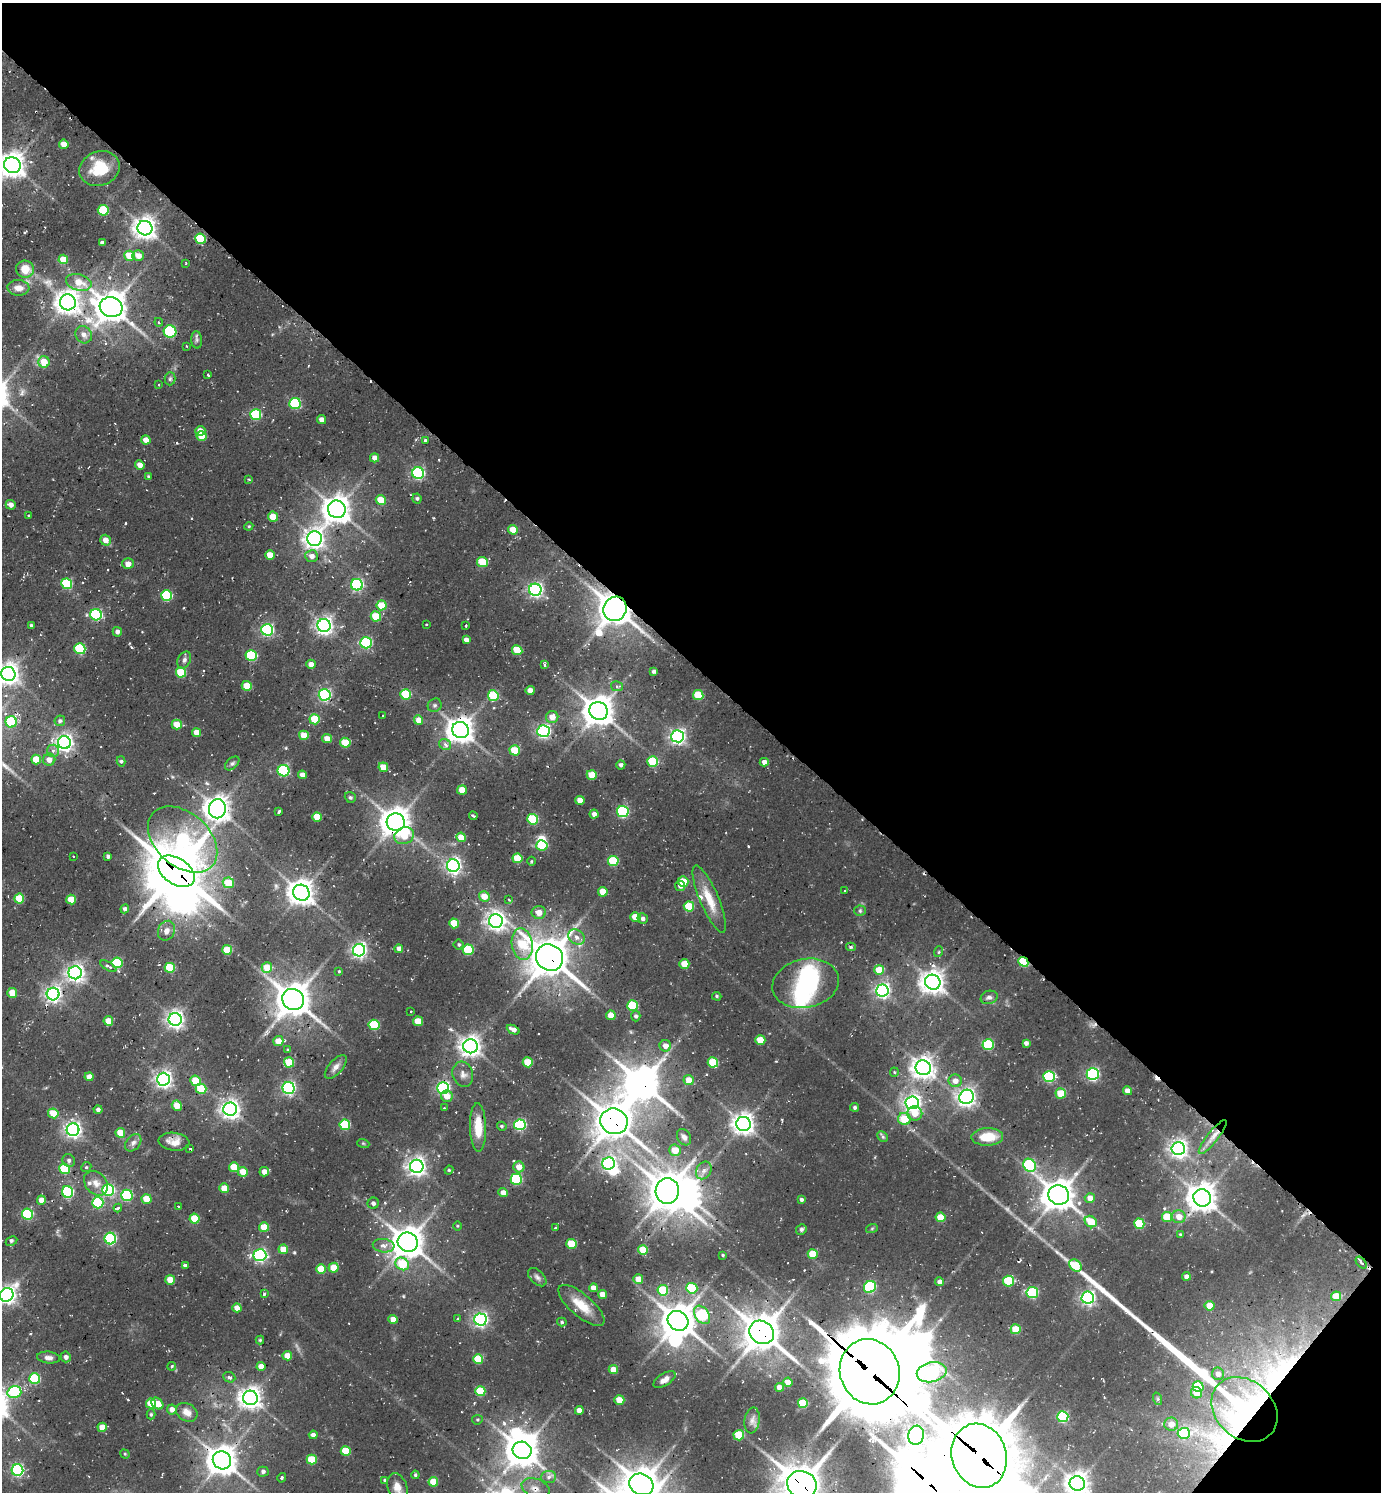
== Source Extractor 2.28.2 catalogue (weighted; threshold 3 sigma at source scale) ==
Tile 8 of 4 x 4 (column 4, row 2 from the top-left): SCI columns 4433-5811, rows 3011-4500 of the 5997 x 5989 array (HDU 1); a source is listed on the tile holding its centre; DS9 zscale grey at full resolution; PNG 1383 x 1494 px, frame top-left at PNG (2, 3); each listed source drawn as its Kron ellipse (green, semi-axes under 4 px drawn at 4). Shown black and unused: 45% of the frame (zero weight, under 2 of 3 exposures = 3% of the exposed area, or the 3 px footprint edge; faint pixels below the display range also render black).
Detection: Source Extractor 2.28.2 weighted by HDU 2 'WHT'; one run over the whole footprint, this tile lists its part. Background 0.0997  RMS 0.009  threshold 0.0407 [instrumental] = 3 sigma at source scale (4.5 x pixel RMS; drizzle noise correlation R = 1.50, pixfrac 1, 0.05/0.05 arcsec/px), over >= 5 px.
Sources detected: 422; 16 inside a brighter object's white glare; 9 cosmic-ray / hot-pixel residue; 4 long thin detections or spike segments (spike, bleed or trail) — neither listed nor drawn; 2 inside a brighter listed object's ellipse — not listed separately; the other 391 listed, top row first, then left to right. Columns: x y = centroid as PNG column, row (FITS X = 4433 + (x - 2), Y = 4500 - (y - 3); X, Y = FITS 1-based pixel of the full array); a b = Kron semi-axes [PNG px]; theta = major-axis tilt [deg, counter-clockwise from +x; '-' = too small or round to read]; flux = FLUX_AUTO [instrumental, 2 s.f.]
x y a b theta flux
64 144 5 4 - 9.7
12 165 8 8 - 930
100 169 21 17 22 26
103 210 5 5 - 44
145 228 7 7 - 680
201 239 5 5 - 43
102 243 4 3 - 2.3
130 256 5 5 - 21
138 256 6 5 - 7.7
63 259 5 4 - 17
186 263 3 3 - 0.72
25 269 9 8 - 13
79 282 13 8 -15 13
18 288 11 7 -4 7.1
68 302 8 8 - 770
111 307 11 10 - 1400
159 322 4 4 - 1.1
170 331 6 6 - 66
84 335 9 8 - 5.1
197 340 9 5 -85 2.1
186 346 3 2 - 0.77
44 362 6 5 - 14
208 375 3 3 - 1.3
170 379 6 5 - 1.7
159 385 3 2 - 0.64
295 403 6 5 - 70
256 415 5 5 - 62
322 419 5 4 - 3.9
200 431 5 5 - 7.7
202 436 5 4 - 19
146 440 4 4 - 8.7
425 441 3 3 - 4.4
375 458 4 4 - 6
140 465 5 4 - 6.3
418 473 6 5 - 130
148 476 4 3 - 0.93
249 479 3 3 - 2.3
417 498 5 4 - 1.6
381 500 5 5 - 17
11 505 5 4 - 4.1
337 509 9 8 - 990
28 515 3 2 - 0.98
273 517 5 5 - 14
249 526 4 3 - 0.88
513 530 5 4 - 14
315 539 7 7 - 490
105 540 6 5 - 8.8
270 555 5 4 - 13
312 556 6 6 - 4.8
482 562 5 5 - 26
128 564 6 5 - 5.8
67 584 5 5 - 56
357 585 6 5 - 130
535 590 6 6 - 230
167 596 6 5 - 60
382 605 5 5 - 21
615 609 12 11 - 1500
96 615 6 5 - 100
376 616 5 5 - 28
426 624 2 2 - 0.61
31 625 3 3 - 1.1
466 625 3 3 - 1.6
324 626 6 6 - 380
267 630 6 6 - 140
117 632 5 4 - 3.4
466 640 4 4 - 4.1
366 643 6 5 - 96
80 649 5 5 - 64
517 650 5 5 - 26
251 656 5 5 - 57
184 660 9 6 63 2.8
311 664 4 4 - 5.7
544 664 3 3 - 1.6
654 671 4 3 - 2.7
181 673 5 5 - 37
8 674 7 7 - 630
247 686 5 5 - 19
617 686 6 5 - 1.8
530 691 4 4 - 7.9
406 694 5 5 - 41
325 695 6 6 - 160
698 695 5 5 - 32
493 696 5 5 - 40
435 705 7 6 - 2.2
599 711 9 8 - 1300
383 715 3 2 - 1
552 717 6 6 - 8.8
315 719 5 5 - 30
418 720 5 4 - 10
60 721 5 5 - 2.1
11 722 6 5 - 45
177 724 5 4 - 13
460 730 8 8 - 960
543 731 6 6 - 190
196 733 4 4 - 10
304 735 5 4 - 15
678 736 6 6 - 280
327 739 5 4 - 7.7
64 743 6 6 - 380
345 743 5 5 - 27
445 745 6 5 - 4.1
515 750 5 5 - 24
53 751 6 6 - 2.9
36 759 5 5 - 15
49 760 6 6 - 6.4
121 761 5 4 - 1.5
653 762 5 5 - 44
764 762 4 4 - 4.7
232 763 8 5 44 2.4
621 765 4 4 - 2.4
383 767 5 4 - 14
283 771 6 5 - 86
302 775 4 4 - 5.3
592 775 5 5 - 17
462 790 5 4 - 14
350 797 6 5 - 1.5
580 800 4 4 - 8.6
217 809 9 8 - 890
279 811 4 2 - 1.2
623 811 6 5 - 97
594 814 4 4 - 3.4
473 816 4 2 - 1.3
317 817 5 4 - 16
533 819 5 5 - 50
396 822 9 9 - 1200
404 836 10 8 24 20
461 837 5 4 - 15
183 839 40 26 -41 140
542 845 5 5 - 50
73 856 2 2 - 0.86
108 856 4 4 - 2.2
517 858 5 5 - 26
531 861 4 3 - 0.98
613 861 5 5 - 44
453 866 6 6 - 290
176 871 20 13 -34 3800
683 882 5 5 - 21
228 883 6 5 - 21
680 886 5 5 - 3.4
844 890 3 2 - 0.77
603 892 5 5 - 16
301 893 8 7 - 910
484 896 5 5 - 12
19 899 5 5 - 25
71 899 5 4 - 21
709 899 36 9 -67 20
509 900 4 3 - 1
689 906 5 5 - 31
125 909 4 4 - 2.5
860 911 5 5 - 1.5
539 912 7 6 - 8.3
635 917 5 4 - 17
643 919 5 5 - 3.1
496 921 7 7 - 450
454 923 5 5 - 22
166 931 10 8 66 5.6
576 937 9 7 -34 6.1
522 944 16 10 -81 35
459 945 5 5 - 1.4
851 947 5 4 - 1.7
399 949 4 4 - 5.7
227 950 5 5 - 25
359 950 6 6 - 270
468 950 5 5 - 44
938 952 5 3 - 1.1
549 957 14 12 -36 2200
1023 962 5 4 - 49
117 963 5 5 - 53
684 964 5 5 - 16
108 966 9 4 -30 2.7
170 968 5 5 - 39
267 968 5 5 - 19
879 970 5 5 - 19
339 971 3 3 - 1.5
75 973 6 6 - 380
933 982 8 7 - 770
806 983 33 24 12 68
882 990 6 6 - 270
12 993 5 5 - 16
53 994 6 6 - 310
717 996 5 4 - 1.2
989 997 8 6 19 3.1
293 999 11 10 - 1600
632 1006 5 5 - 42
410 1011 2 2 - 0.73
611 1015 5 4 - 11
636 1016 5 5 - 1.9
175 1019 6 6 - 370
108 1021 5 4 - 13
418 1021 5 4 - 20
374 1025 5 5 - 46
513 1030 7 4 -26 4.9
760 1040 5 5 - 20
278 1041 5 5 - 10
1026 1043 4 4 - 3.1
988 1045 5 5 - 66
471 1046 7 7 - 570
665 1046 6 5 - 6.3
288 1050 4 4 - 1.3
289 1062 5 5 - 27
528 1062 5 5 - 25
713 1062 5 5 - 39
336 1067 15 7 49 5.2
923 1068 8 7 - 700
894 1072 4 4 - 1.2
463 1074 12 10 -72 5.4
1093 1074 6 6 - 150
1049 1076 6 5 - 80
89 1077 4 4 - 6.2
163 1079 6 6 - 370
689 1080 5 5 - 9.5
195 1081 5 5 - 23
955 1081 6 6 - 6.3
289 1088 6 6 - 180
443 1088 6 6 - 170
201 1089 5 5 - 28
1128 1091 4 4 - 7.7
1061 1093 5 5 - 22
447 1096 6 5 - 7.5
967 1097 7 7 - 420
912 1103 6 6 - 380
177 1106 5 5 - 12
855 1107 4 4 - 1.9
444 1108 3 2 - 0.63
230 1109 7 6 - 480
98 1110 4 4 - 2.6
53 1113 5 5 - 16
915 1113 7 7 - 11
904 1119 6 6 - 21
614 1121 14 12 -25 1900
744 1124 7 7 - 620
345 1125 5 5 - 49
520 1125 6 5 - 110
502 1126 5 4 - 1.4
478 1127 24 8 -89 18
73 1130 6 6 - 300
120 1133 5 4 - 18
684 1137 9 6 -60 4
883 1137 6 4 -45 1.7
987 1137 16 8 1 22
1213 1137 21 5 51 7.6
174 1142 15 9 -7 9.1
133 1143 10 7 50 3.9
363 1143 6 4 -19 0.95
190 1149 3 2 - 1.4
1178 1149 7 6 - 410
675 1150 6 5 - 14
69 1160 6 6 - 2.7
609 1163 6 6 - 190
1029 1165 7 6 - 87
417 1166 6 6 - 440
86 1167 5 4 - 1.2
234 1167 5 5 - 21
519 1167 5 5 - 11
64 1169 5 5 - 43
449 1170 4 4 - 0.94
704 1170 9 7 57 4.4
243 1172 5 5 - 13
264 1172 5 4 - 7
516 1179 5 5 - 68
96 1183 14 10 -48 7.3
224 1188 5 5 - 14
108 1190 6 5 - 100
667 1191 13 12 - 1800
67 1192 6 5 - 93
503 1193 4 4 - 5.8
127 1195 6 5 - 89
1059 1195 10 9 - 1400
1090 1198 5 5 - 7.4
1202 1198 9 8 - 1100
146 1199 5 5 - 18
41 1200 4 4 - 7.7
801 1200 4 4 - 1.8
98 1203 5 5 - 68
373 1203 6 5 - 2.4
178 1206 2 2 - 0.72
118 1208 4 4 - 1.6
27 1214 5 5 - 74
940 1217 5 5 - 21
1167 1217 5 5 - 28
1179 1217 7 6 - 8.7
194 1219 5 5 - 26
1091 1222 6 5 - 20
1139 1224 5 5 - 34
457 1226 4 3 - 0.77
264 1227 5 5 - 19
556 1228 3 3 - 1.6
872 1228 6 4 20 1.1
801 1229 5 5 - 2.3
1180 1234 4 3 - 0.8
110 1238 6 5 - 94
11 1241 6 4 28 1.5
408 1242 10 9 - 1400
571 1244 5 5 - 30
384 1246 11 6 -6 4.8
283 1249 5 4 - 14
643 1250 5 5 - 22
813 1254 5 5 - 21
260 1255 6 6 - 170
723 1255 3 2 - 0.9
1361 1262 7 3 -50 4.4
402 1264 7 6 - 35
185 1265 4 3 - 16
1075 1265 7 5 -42 27
333 1268 5 5 - 16
321 1269 5 4 - 21
1186 1276 4 4 - 3.7
537 1277 11 6 -45 3
638 1279 5 5 - 11
170 1280 5 4 - 17
1009 1281 5 5 - 46
939 1282 4 4 - 3.5
870 1287 6 5 - 79
593 1288 4 4 - 7.3
692 1288 5 5 - 46
663 1290 5 5 - 30
1032 1293 6 5 - 66
264 1294 3 3 - 1.9
602 1294 4 4 - 8.6
7 1295 7 6 - 370
1336 1296 5 5 - 18
1088 1298 6 6 - 230
581 1305 29 11 -41 18
1210 1306 5 5 - 12
237 1308 4 4 - 8.2
702 1315 10 7 -54 68
393 1319 4 4 - 8.6
457 1319 3 2 - 1.3
480 1319 6 6 - 250
678 1321 11 9 -36 1600
562 1322 5 4 - 1.5
1016 1329 5 5 - 23
762 1332 13 11 -33 1900
260 1340 4 4 - 1.1
287 1356 4 4 - 12
66 1357 5 5 - 2.8
48 1358 11 6 -5 3.6
478 1359 5 5 - 31
172 1366 4 3 - 1.7
261 1366 4 4 - 7.8
613 1370 4 4 - 9.6
870 1372 33 29 -70 7300
932 1372 15 9 13 140
1218 1374 6 6 - 5
229 1377 6 5 - 2.2
35 1379 5 5 - 58
664 1380 12 6 32 5
788 1382 4 4 - 6.9
780 1387 4 4 - 7.9
1198 1387 5 5 - 38
480 1391 5 5 - 32
14 1392 7 6 - 61
1196 1393 6 5 - 14
250 1398 7 7 - 660
1158 1399 6 4 -72 1.3
619 1400 5 5 - 17
157 1403 7 5 -42 12
803 1403 5 5 - 33
151 1404 5 5 - 25
172 1409 5 5 - 5.5
1244 1409 36 29 -42 220
579 1410 4 4 - 6.4
187 1412 11 8 -31 7.2
151 1414 5 4 - 1.2
1063 1417 5 5 - 87
477 1420 5 4 - 1.2
752 1421 13 7 81 4.6
1171 1424 7 6 - 7.5
102 1427 4 4 - 13
1184 1433 6 5 - 46
313 1435 4 4 - 4.1
739 1435 5 5 - 32
916 1435 9 8 - 350
522 1450 9 8 - 1300
346 1451 5 5 - 21
125 1454 5 4 - 0.99
979 1456 33 27 -71 5400
312 1459 5 5 - 25
222 1460 9 8 - 1300
17 1470 6 6 - 130
263 1472 5 5 - 2.1
415 1475 4 4 - 1.1
549 1477 7 6 - 3
282 1478 5 3 - 1.1
385 1480 4 4 - 1.4
433 1482 5 4 - 18
1077 1483 7 7 - 710
641 1484 12 10 -26 1600
802 1485 15 13 -29 2300
397 1487 14 9 -71 7.6
536 1488 14 9 -23 6.3
Overlapping masked pixels (flux is a lower limit): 13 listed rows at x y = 615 609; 396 822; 176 871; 549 957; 1023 962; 230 1109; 614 1121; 762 1332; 870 1372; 1244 1409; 979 1456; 222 1460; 802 1485
Isophote crosses this tile's border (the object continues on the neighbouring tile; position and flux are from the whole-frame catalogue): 7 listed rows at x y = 12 165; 8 674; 7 1295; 979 1456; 1077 1483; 641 1484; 802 1485